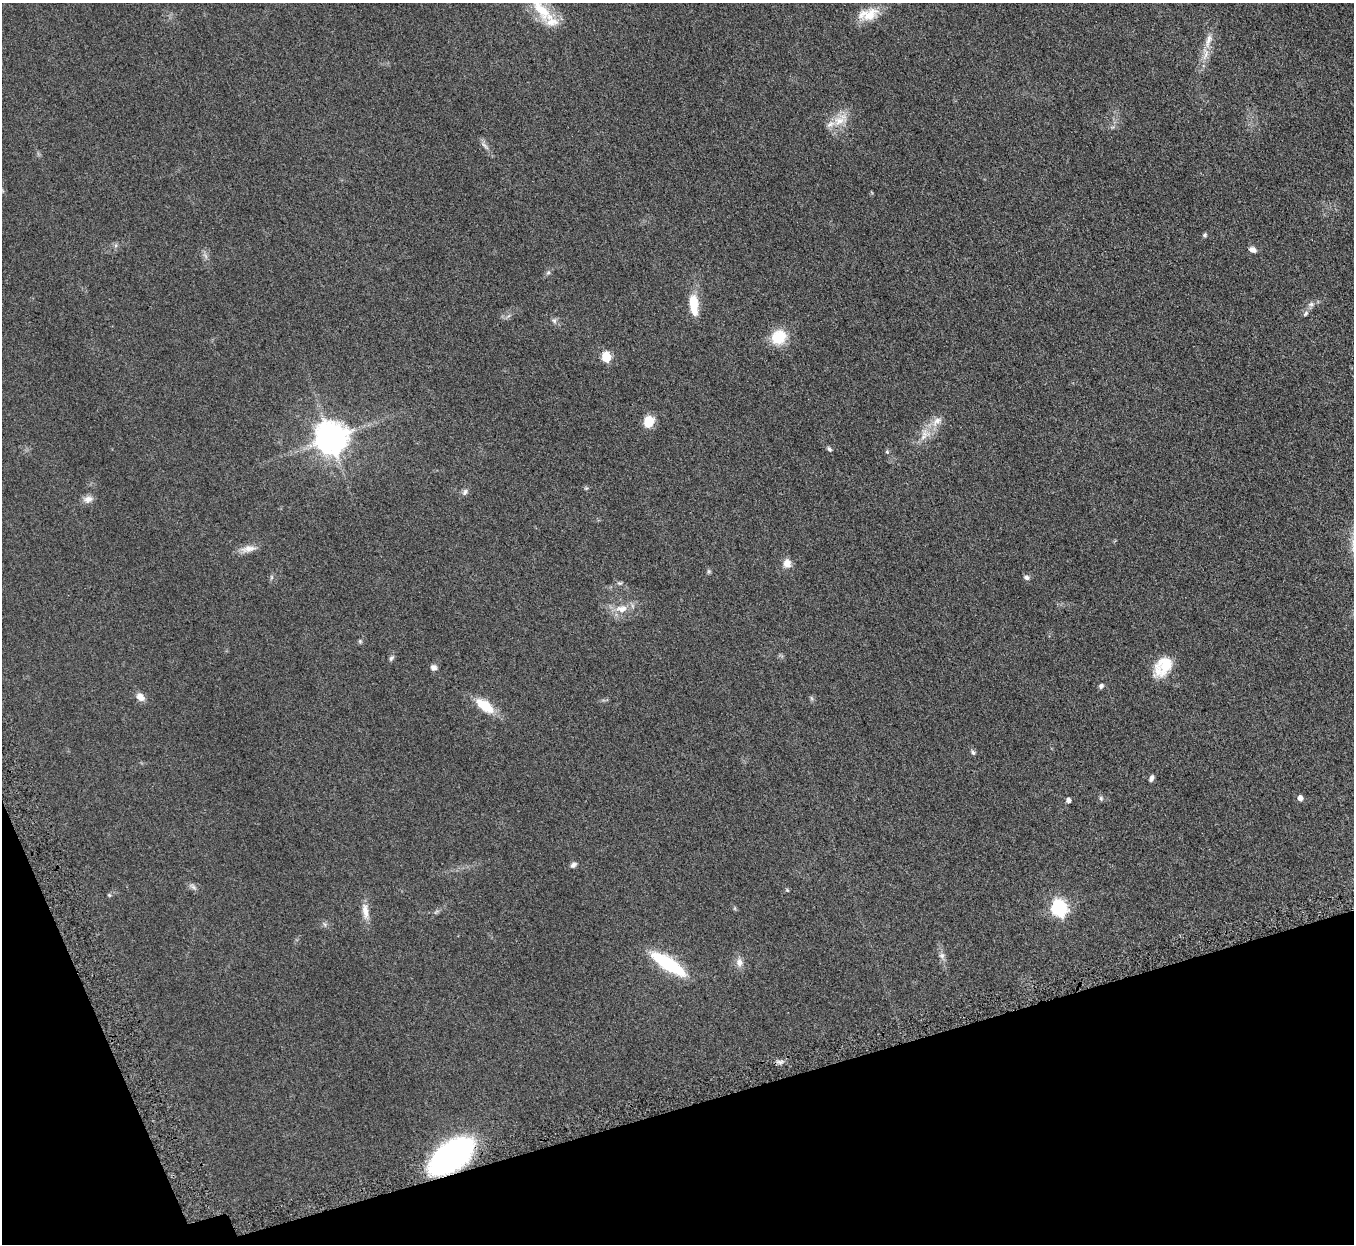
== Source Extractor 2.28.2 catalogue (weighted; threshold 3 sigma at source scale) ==
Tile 14 of 4 x 4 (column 2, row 4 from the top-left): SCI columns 1410-2761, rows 324-1565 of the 5523 x 5490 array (HDU 1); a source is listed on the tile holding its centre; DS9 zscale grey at full resolution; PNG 1356 x 1246 px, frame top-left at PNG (2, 3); no overlay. Shown black and unused: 14% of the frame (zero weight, under 3 of 5 exposures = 4% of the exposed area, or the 3 px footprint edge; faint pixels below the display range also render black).
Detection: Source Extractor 2.28.2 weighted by HDU 2 'WHT'; one run over the whole footprint, this tile lists its part. Background 0.0774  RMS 0.0073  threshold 0.0329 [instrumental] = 3 sigma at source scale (4.5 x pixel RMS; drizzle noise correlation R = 1.50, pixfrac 1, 0.05/0.05 arcsec/px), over >= 5 px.
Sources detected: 57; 3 inside a brighter listed object's ellipse — not listed separately; the other 54 listed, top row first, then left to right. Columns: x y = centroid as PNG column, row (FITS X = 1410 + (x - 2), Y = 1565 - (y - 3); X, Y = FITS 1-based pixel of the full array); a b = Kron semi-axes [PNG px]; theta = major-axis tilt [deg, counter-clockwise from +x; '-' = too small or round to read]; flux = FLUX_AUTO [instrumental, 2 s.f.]
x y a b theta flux
541 9 44 16 -53 22
868 14 28 14 14 13
1205 54 21 8 81 7.4
839 121 24 12 16 11
485 146 16 5 -48 2.8
1205 235 6 5 - 1.2
1253 250 9 6 -20 3.2
548 273 6 5 - 1.4
694 304 25 10 -85 16
1311 304 9 6 -9 2.3
1306 313 10 4 46 1.7
554 321 8 6 -89 1.8
778 337 17 15 39 20
606 357 6 5 - 35
649 421 11 9 69 13
925 434 21 13 52 10
331 438 10 9 - 1300
829 449 7 5 -39 1.4
887 452 6 4 -69 1
586 488 5 5 - 0.94
465 492 10 7 53 2.2
88 499 13 9 13 4
248 549 22 9 10 6.1
787 563 11 10 - 5.1
709 571 6 4 18 0.93
271 577 6 4 -90 1.1
1026 577 7 6 - 2
620 583 8 5 -17 1.4
621 609 18 11 5 8.9
360 641 6 5 - 0.99
391 658 9 5 53 1.6
1164 665 27 17 63 18
434 667 7 7 - 2.7
1101 686 7 6 - 1.6
140 697 9 7 -39 5.5
811 698 7 4 -71 1.1
485 706 25 12 -36 16
973 752 7 5 -64 1.4
1151 778 8 5 70 2
1101 798 7 5 -53 1.3
1300 798 5 5 - 3.8
1068 800 5 4 - 2.6
573 865 9 6 43 2
193 887 14 5 -43 2.2
787 890 6 3 -45 0.7
109 895 5 4 - 0.73
1059 908 7 6 - 180
365 911 24 8 -82 7
325 924 8 6 -70 1.5
942 956 8 8 - 2.5
739 962 14 9 -87 4.4
668 964 34 11 -33 52
780 1062 11 4 -6 2.2
451 1156 34 17 36 260
Overlapping masked pixels (flux is a lower limit): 1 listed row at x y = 451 1156
Isophote crosses this tile's border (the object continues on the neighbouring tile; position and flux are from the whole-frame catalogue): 1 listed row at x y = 541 9